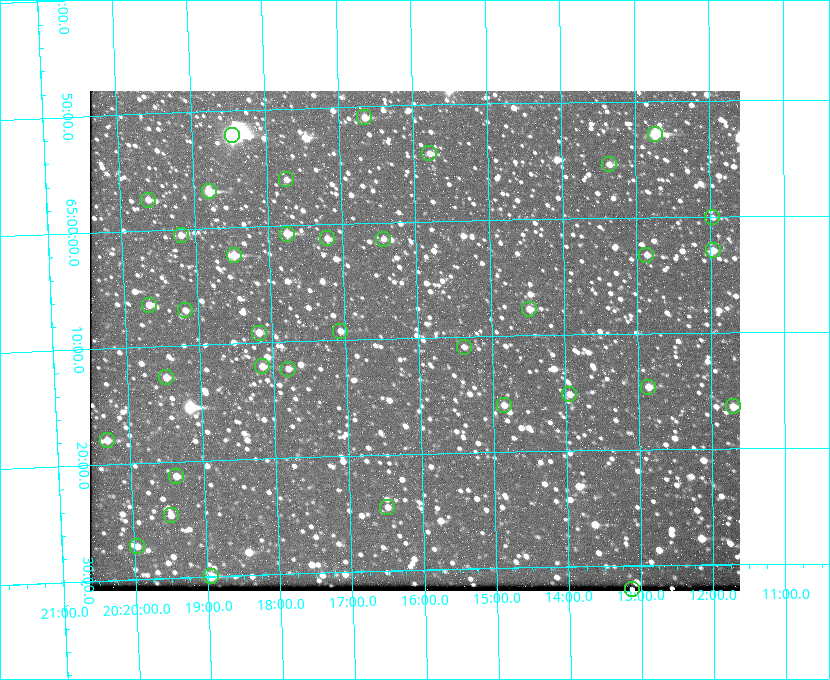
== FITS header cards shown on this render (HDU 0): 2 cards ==
NAXIS1  =                  650 / Width of table row in bytes
NAXIS2  =                  500 / Number of rows in table

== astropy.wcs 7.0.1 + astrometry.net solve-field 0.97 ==
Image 650 x 500 px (HDU 0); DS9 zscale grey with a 90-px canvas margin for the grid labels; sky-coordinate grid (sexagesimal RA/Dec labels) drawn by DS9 from the SOLVED WCS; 36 Tycho-2 reference stars matched to detected sources circled (green)
Header WCS: none
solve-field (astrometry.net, Tycho-2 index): SOLVED blind (the file carries no WCS)
Solved WCS: RA---TAN-SIP/DEC--TAN-SIP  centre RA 20:16:03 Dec +65:10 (304.01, +65.17 deg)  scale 5.17 arcsec/px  FOV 56.0' x 43.1'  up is -179 deg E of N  parity flipped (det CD > 0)
(file carries no celestial WCS; the grid is the blind solution)
Tycho-2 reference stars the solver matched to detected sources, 36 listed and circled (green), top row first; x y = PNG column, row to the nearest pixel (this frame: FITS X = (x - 90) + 1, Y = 500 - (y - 91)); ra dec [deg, ICRS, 3 dp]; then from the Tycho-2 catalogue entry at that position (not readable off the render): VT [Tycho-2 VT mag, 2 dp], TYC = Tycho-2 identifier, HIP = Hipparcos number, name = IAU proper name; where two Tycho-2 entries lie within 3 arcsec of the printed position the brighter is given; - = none
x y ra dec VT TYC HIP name
364 117 304.164 +64.849 10.65 4240-315-1 - -
655 134 303.184 +64.880 9.02 4240-488-1 - -
232 135 304.612 +64.868 7.89 4241-1703-1 100101 -
429 153 303.948 +64.903 11.68 4240-549-1 - -
609 164 303.341 +64.923 11.58 4240-148-1 - -
286 179 304.434 +64.934 11.97 4241-1827-1 - -
209 191 304.698 +64.948 10.27 4241-1684-1 - -
148 200 304.904 +64.956 11.57 4241-1578-1 - -
712 217 302.992 +65.001 11.85 4240-479-1 - -
287 234 304.437 +65.012 10.41 4241-1775-1 - -
181 235 304.798 +65.009 11.15 4241-1628-1 - -
327 238 304.302 +65.021 11.64 4241-1611-1 - -
383 239 304.112 +65.024 12.29 4240-364-1 - -
713 250 302.992 +65.048 11.44 4240-88-1 - -
234 255 304.620 +65.041 10.25 4241-1573-1 - -
646 255 303.217 +65.054 11.98 4240-166-1 - -
149 305 304.916 +65.107 11.17 4241-1518-1 - -
529 309 303.620 +65.129 11.18 4240-34-1 - -
185 310 304.793 +65.117 11.79 4241-1700-1 - -
340 331 304.266 +65.154 11.64 4240-724-1 - -
259 333 304.544 +65.153 12.05 4241-1582-1 - -
464 347 303.846 +65.181 11.99 4240-1077-1 - -
262 366 304.537 +65.201 11.44 4241-1860-1 - -
288 369 304.448 +65.206 12.12 4241-1643-1 - -
166 377 304.866 +65.212 12.00 4241-1293-1 - -
648 387 303.217 +65.244 11.17 4240-236-1 - -
569 394 303.488 +65.252 12.13 4240-1343-1 - -
504 405 303.713 +65.266 11.45 4240-564-1 - -
733 406 302.928 +65.273 10.74 4240-760-1 - -
107 440 305.078 +65.299 11.60 4241-1297-1 - -
176 476 304.845 +65.354 11.82 4241-1491-1 - -
387 507 304.121 +65.408 11.90 4240-305-1 - -
171 515 304.869 +65.410 11.95 4241-1394-1 - -
137 546 304.989 +65.453 12.36 4241-1256-1 - -
211 576 304.739 +65.499 10.16 4241-1715-1 - -
632 589 303.282 +65.535 11.46 4240-242-1 - -